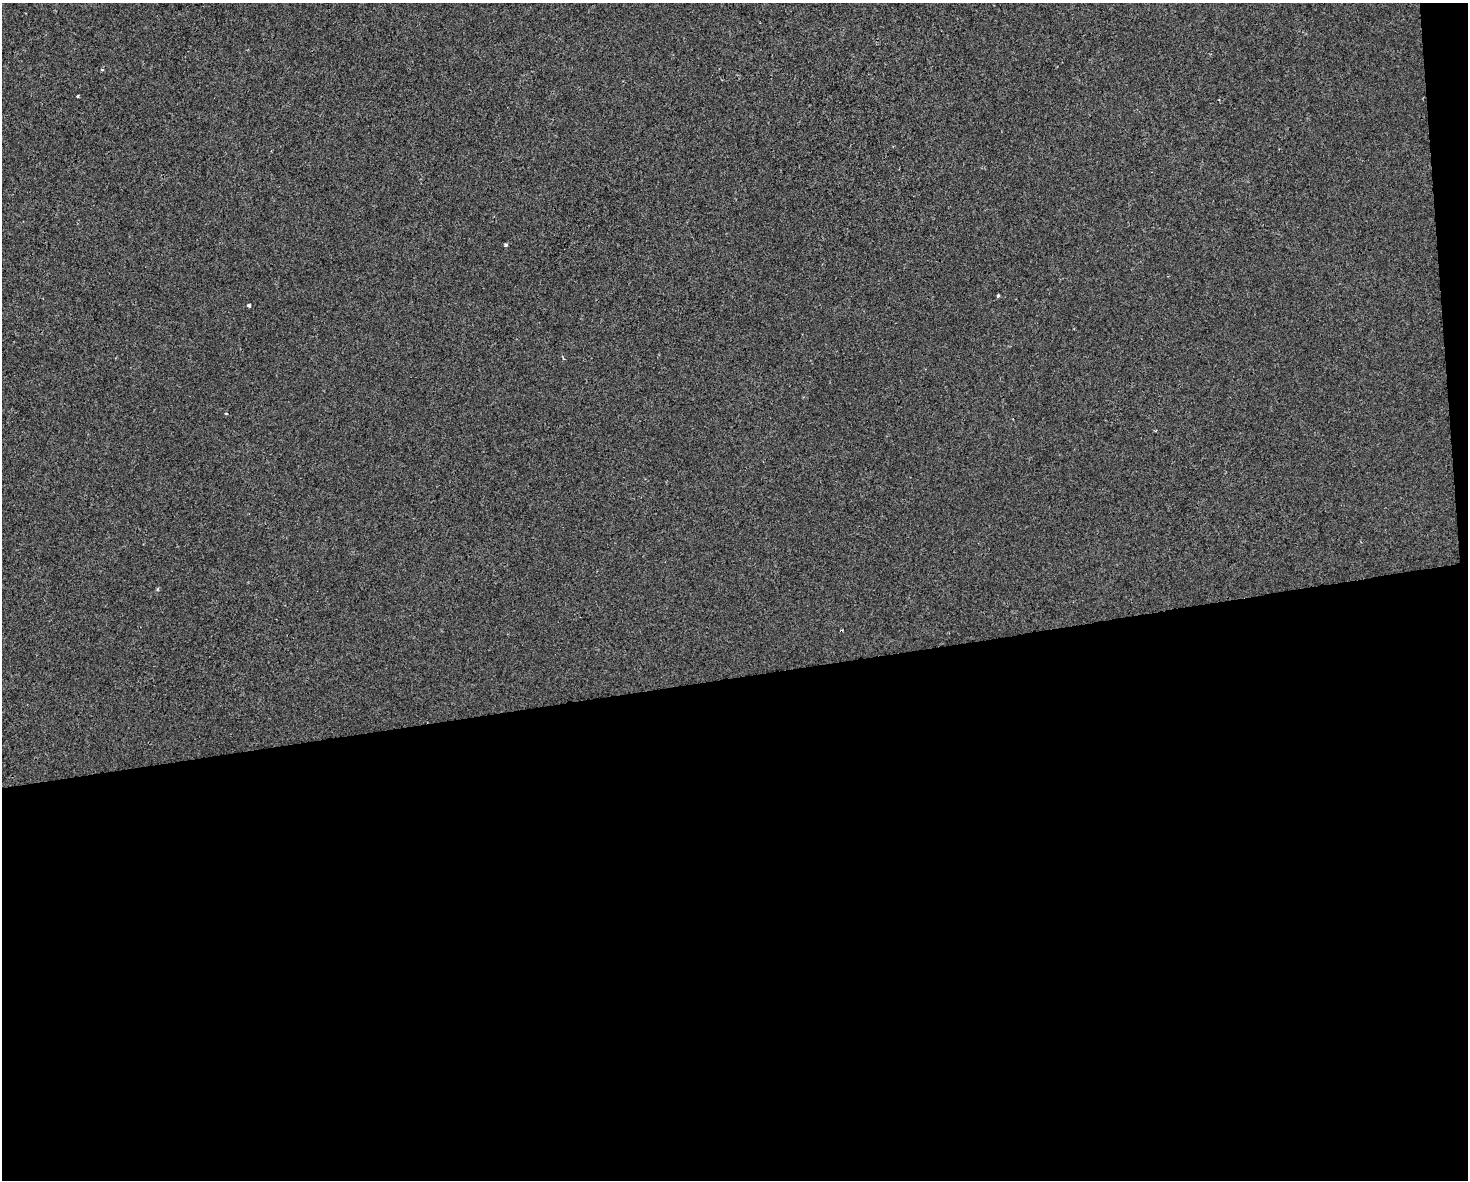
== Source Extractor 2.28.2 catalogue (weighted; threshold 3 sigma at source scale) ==
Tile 12 of 3 x 4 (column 3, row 4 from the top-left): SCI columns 2948-4413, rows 1-1178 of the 4473 x 4711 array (HDU 1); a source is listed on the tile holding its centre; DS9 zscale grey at full resolution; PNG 1470 x 1182 px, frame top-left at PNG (2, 3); no overlay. Shown black and unused: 44% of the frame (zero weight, under 2 of 3 exposures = <1% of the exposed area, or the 3 px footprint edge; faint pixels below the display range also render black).
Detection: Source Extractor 2.28.2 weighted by HDU 2 'WHT'; one run over the whole footprint, this tile lists its part. Background -6.59e-04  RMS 0.0042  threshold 0.0191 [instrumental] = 3 sigma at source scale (4.5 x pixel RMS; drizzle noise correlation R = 1.50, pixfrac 1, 0.0396/0.0396 arcsec/px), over >= 5 px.
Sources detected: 8; all 8 listed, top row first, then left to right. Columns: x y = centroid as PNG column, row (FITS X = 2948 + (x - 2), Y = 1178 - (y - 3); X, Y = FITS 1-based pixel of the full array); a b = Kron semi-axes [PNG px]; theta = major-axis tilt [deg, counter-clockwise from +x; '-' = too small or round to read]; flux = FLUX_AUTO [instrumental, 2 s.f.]
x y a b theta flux
102 69 4 3 - 0.61
78 96 3 3 - 0.72
506 245 4 4 - 0.61
998 296 4 3 - 0.55
249 305 4 3 - 2
563 357 5 2 - 0.45
226 413 4 2 - 0.33
157 589 5 3 - 0.49